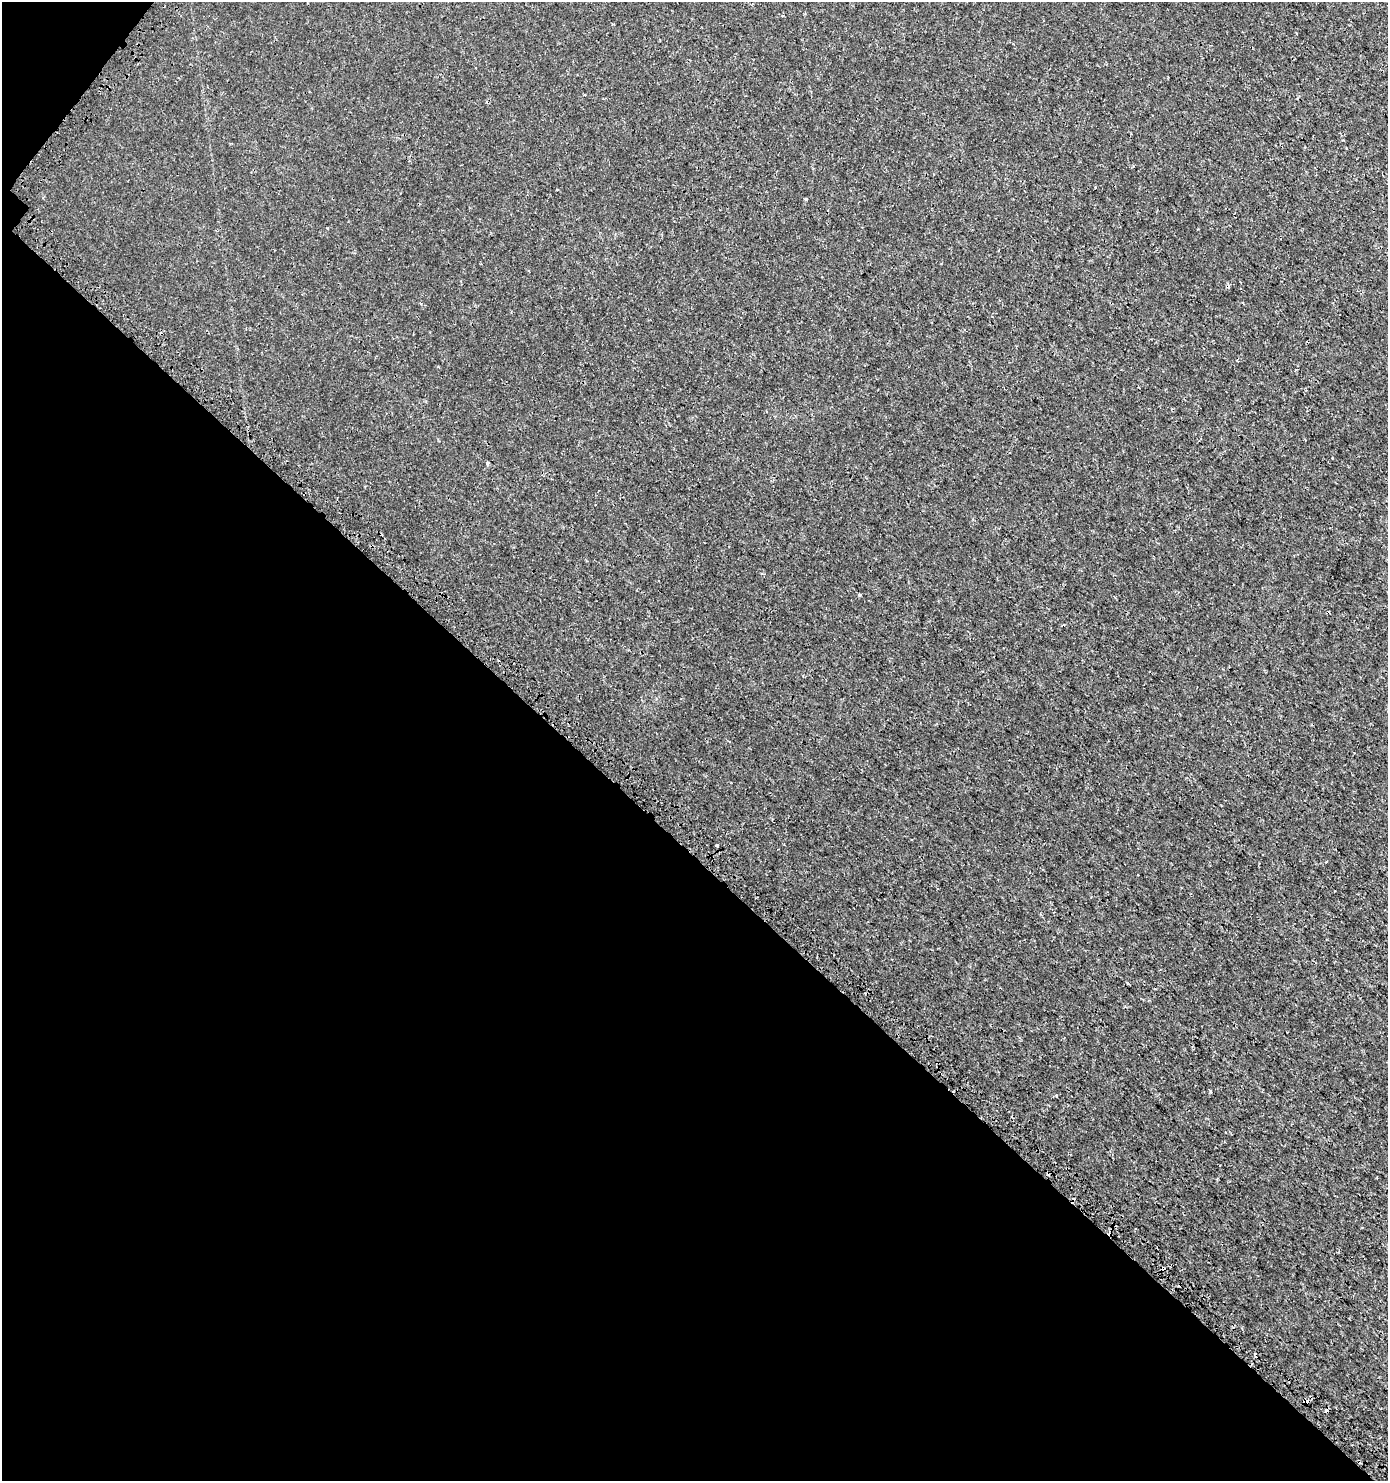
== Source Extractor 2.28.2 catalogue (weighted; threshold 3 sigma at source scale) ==
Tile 9 of 4 x 4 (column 1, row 3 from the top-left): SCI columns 337-1722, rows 1584-3062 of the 6149 x 6132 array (HDU 1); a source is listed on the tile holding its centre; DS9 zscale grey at full resolution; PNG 1390 x 1483 px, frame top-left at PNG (2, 2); no overlay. Shown black and unused: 43% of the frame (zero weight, under 3 of 4 exposures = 7% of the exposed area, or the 3 px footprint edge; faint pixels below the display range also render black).
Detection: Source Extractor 2.28.2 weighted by HDU 2 'WHT'; one run over the whole footprint, this tile lists its part. Background 0.00101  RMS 0.0012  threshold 0.00546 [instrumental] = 3 sigma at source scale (4.5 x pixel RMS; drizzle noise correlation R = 1.50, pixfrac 1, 0.0396/0.0396 arcsec/px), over >= 5 px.
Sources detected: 11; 2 cosmic-ray / hot-pixel residue — not listed; the other 9 listed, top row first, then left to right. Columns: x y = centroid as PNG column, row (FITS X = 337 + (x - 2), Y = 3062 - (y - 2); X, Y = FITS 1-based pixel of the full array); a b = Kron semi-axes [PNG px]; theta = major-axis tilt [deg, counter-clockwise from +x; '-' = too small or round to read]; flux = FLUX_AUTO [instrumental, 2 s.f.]
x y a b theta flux
806 199 3 3 - 0.22
327 228 3 3 - 0.079
487 463 4 3 - 0.26
717 845 3 3 - 0.71
1326 862 3 3 - 0.098
1210 1091 4 3 - 0.13
1163 1268 4 3 - 0.5
1255 1354 4 3 - 0.12
1306 1402 4 3 - 2.4
Overlapping masked pixels (flux is a lower limit): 2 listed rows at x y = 1163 1268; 1306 1402